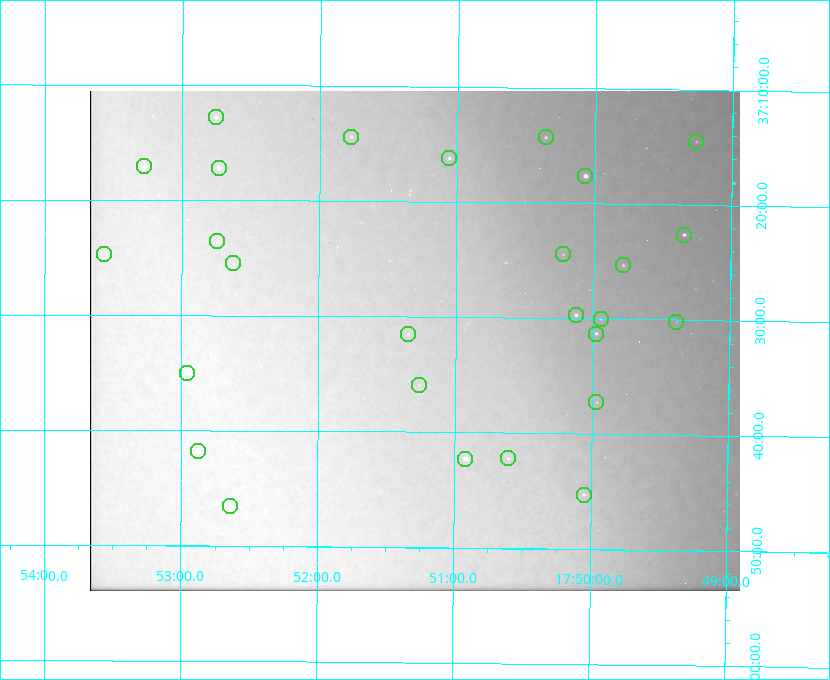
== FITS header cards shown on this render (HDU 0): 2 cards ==
NAXIS1  =                  650 / Width of table row in bytes
NAXIS2  =                  500 / Number of rows in table

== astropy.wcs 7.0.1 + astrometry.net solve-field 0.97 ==
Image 650 x 500 px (HDU 0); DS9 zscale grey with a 90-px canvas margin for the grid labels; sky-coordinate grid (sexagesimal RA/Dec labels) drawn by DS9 from the SOLVED WCS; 27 Tycho-2 reference stars matched to detected sources circled (green)
Header WCS: none
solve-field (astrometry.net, Tycho-2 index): SOLVED blind (the file carries no WCS)
Solved WCS: RA---TAN-SIP/DEC--TAN-SIP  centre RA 17:51:18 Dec +37:32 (267.82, +37.53 deg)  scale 5.21 arcsec/px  FOV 56.4' x 43.4'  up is +180 deg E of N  parity flipped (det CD > 0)
(file carries no celestial WCS; the grid is the blind solution)
Tycho-2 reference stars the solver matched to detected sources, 27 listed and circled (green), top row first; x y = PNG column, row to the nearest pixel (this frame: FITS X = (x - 90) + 1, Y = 500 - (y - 91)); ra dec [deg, ICRS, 3 dp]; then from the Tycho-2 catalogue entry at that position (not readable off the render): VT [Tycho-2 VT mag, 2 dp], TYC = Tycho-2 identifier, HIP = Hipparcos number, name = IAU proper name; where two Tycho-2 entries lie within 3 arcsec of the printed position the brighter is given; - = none
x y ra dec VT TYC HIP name
216 117 268.189 +37.213 9.71 2620-542-1 - -
351 137 267.943 +37.240 10.39 2620-505-1 - -
546 137 267.589 +37.238 11.09 2619-212-1 - -
696 142 267.316 +37.242 12.03 2619-611-1 - -
449 158 267.764 +37.270 10.17 2620-784-1 - -
144 166 268.319 +37.285 9.88 2620-536-1 - -
219 168 268.183 +37.286 8.98 2620-786-1 87506 -
585 176 267.517 +37.293 8.96 2619-379-1 - -
684 235 267.335 +37.377 10.60 2619-634-1 - -
217 241 268.186 +37.393 10.44 2620-175-1 - -
104 254 268.392 +37.412 10.60 2620-800-1 - -
563 254 267.555 +37.408 11.50 2619-358-1 - -
233 263 268.156 +37.424 11.25 2620-712-1 - -
623 265 267.445 +37.422 11.17 2619-451-1 - -
576 315 267.531 +37.495 10.07 2619-274-1 - -
601 319 267.485 +37.500 11.33 2619-40-1 - -
676 322 267.347 +37.503 12.15 3088-638-1 - -
408 334 267.836 +37.525 9.96 3089-889-1 - -
596 334 267.494 +37.522 10.35 3088-270-1 - -
187 373 268.239 +37.584 8.64 3089-755-1 - -
419 385 267.815 +37.598 11.54 3089-1081-1 - -
596 402 267.491 +37.621 11.40 3088-1284-1 - -
198 451 268.219 +37.697 8.93 3089-671-1 - -
508 458 267.652 +37.703 11.04 3089-693-1 - -
465 459 267.730 +37.705 8.13 3089-1203-1 87349 -
584 495 267.512 +37.755 10.10 3089-2332-1 - -
230 506 268.159 +37.775 11.22 3089-2245-1 - -